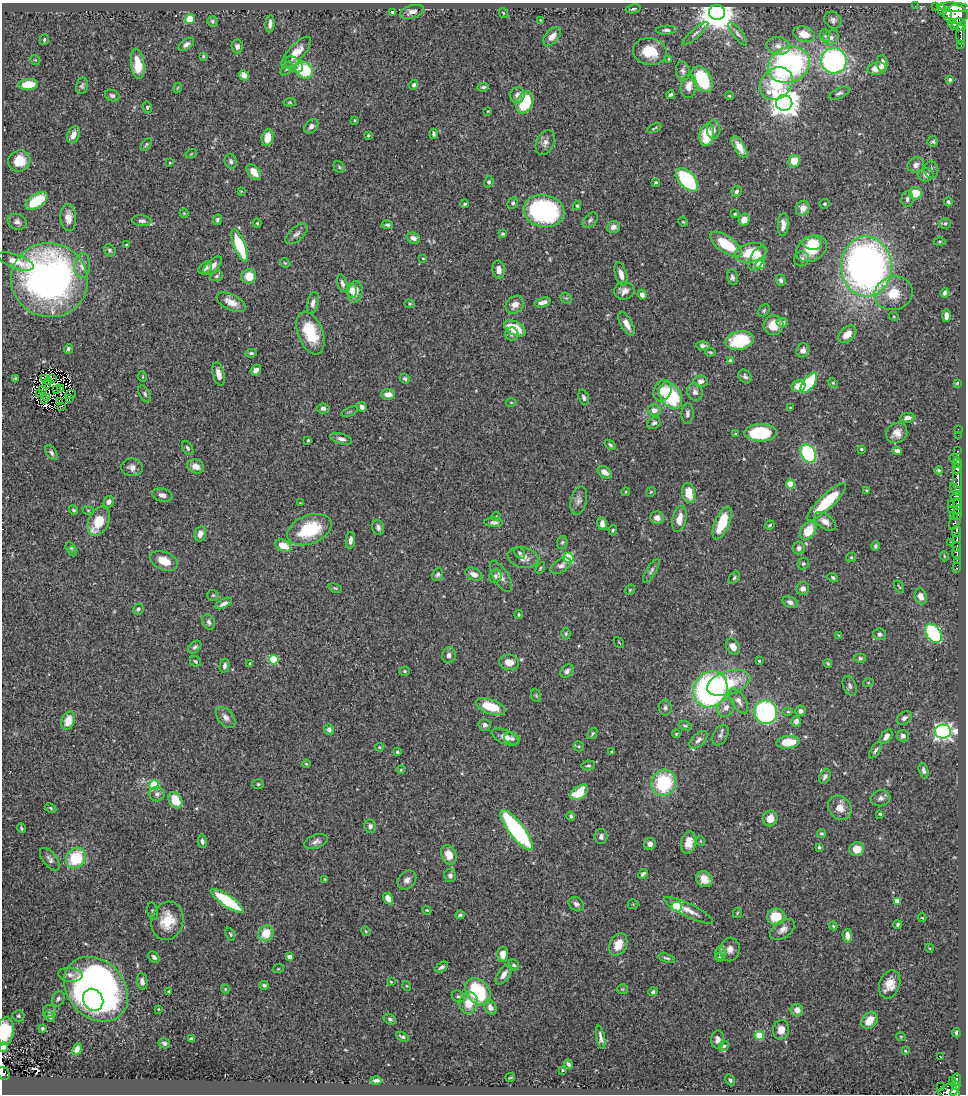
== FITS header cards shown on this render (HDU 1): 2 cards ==
NAXIS1  =                  964
NAXIS2  =                 1092

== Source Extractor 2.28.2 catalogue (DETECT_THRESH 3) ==
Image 964 x 1092 px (HDU 1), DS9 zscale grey, 1 PNG px = 1 image px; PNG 968 x 1096 px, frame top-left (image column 1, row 1092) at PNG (2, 3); each listed source drawn as its Kron ellipse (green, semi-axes under 4 px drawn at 4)
Background 0.687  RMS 0.026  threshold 0.0773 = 3 sigma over >= 5 px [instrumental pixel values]
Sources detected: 492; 5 with non-positive FLUX_AUTO (blend fragments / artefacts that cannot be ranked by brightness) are neither listed nor drawn; the other 487 listed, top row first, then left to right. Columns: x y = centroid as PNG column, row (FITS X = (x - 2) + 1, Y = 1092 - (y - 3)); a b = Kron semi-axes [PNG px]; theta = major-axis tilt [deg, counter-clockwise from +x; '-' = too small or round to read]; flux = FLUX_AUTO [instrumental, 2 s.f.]
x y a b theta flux
915 6 2 2 - 6
936 7 4 2 - 27
953 7 17 4 -4 1700
633 9 8 4 12 3.5
942 10 5 4 - 24
393 12 4 3 - 2.9
412 12 12 6 15 11
717 12 8 7 - 4400
503 13 5 3 - 1.7
948 13 5 3 - 390
956 14 12 9 -2 2300
190 19 5 5 - 33
540 20 4 2 - 1.1
833 20 9 8 - 6.5
212 21 5 5 - 3.7
270 24 8 4 86 7.7
953 24 5 3 - 290
959 24 7 6 - 980
666 30 10 4 1 5.2
695 33 16 4 41 6.5
738 34 14 4 -52 5.6
804 34 11 7 -17 22
961 35 10 3 -90 320
552 36 11 6 48 14
825 36 6 5 - 3.3
831 38 8 6 32 7.9
44 40 6 4 75 2.6
186 44 9 5 36 5.4
961 45 3 2 - 48
237 46 7 5 -84 6.4
778 46 12 9 -10 12
650 51 17 13 -11 46
296 53 20 8 48 27
203 56 4 4 - 2
669 59 4 3 - 1.9
35 60 5 4 - 2
834 61 13 12 - 370
882 63 8 5 -87 12
138 64 15 6 -83 32
294 64 10 6 -36 7.1
789 65 21 17 25 380
287 69 8 4 53 3.2
877 69 9 6 12 20
304 70 9 8 - 75
683 71 10 6 -78 6.1
244 75 5 4 - 11
702 79 14 9 -59 100
950 80 4 4 - 5.6
28 84 10 5 5 37
776 84 18 14 44 92
414 85 5 4 - 4.6
82 86 8 5 77 4.1
689 86 12 8 80 16
483 87 6 3 7 3.2
177 88 5 3 - 1.4
839 93 11 5 25 4.8
517 95 8 7 - 9.4
670 95 4 3 - 3.6
112 96 7 5 -23 4.5
729 96 4 3 - 1.8
290 102 6 4 6 2
525 102 11 8 68 92
784 103 8 8 - 2400
147 107 6 4 -79 2.4
488 111 4 3 - 1.2
354 120 3 2 - 1.7
311 126 8 6 48 6.8
654 128 7 2 26 2.3
714 130 9 6 -90 7.1
434 134 5 4 - 3.5
73 135 9 6 66 13
368 135 3 3 - 2.2
707 135 11 7 81 55
268 138 8 5 78 26
933 142 5 5 - 3.4
545 143 13 9 63 9.8
146 144 7 4 53 2.6
739 147 12 5 -59 15
191 154 6 3 19 1.6
19 161 11 10 - 36
231 161 7 6 - 4.4
794 161 6 6 - 25
170 163 3 2 - 1.4
916 165 8 7 - 7.9
339 167 6 5 - 3.1
931 170 8 7 - 4.6
254 172 9 5 -49 18
926 175 7 7 - 9.2
687 180 14 8 -48 160
489 182 6 4 74 3.1
656 182 4 3 - 2.6
241 191 3 3 - 1.3
737 191 5 5 - 5.7
915 193 6 6 - 34
907 199 7 6 - 5
36 201 12 6 33 71
948 202 4 3 - 3.8
513 203 6 5 - 4
465 204 4 3 - 2.8
825 204 5 4 - 2.6
577 206 4 3 - 2.4
803 208 7 6 - 12
544 211 20 16 -10 280
184 213 4 4 - 1.6
735 214 3 3 - 1.8
68 217 13 8 -87 16
217 220 5 4 - 3.8
590 220 9 6 45 4.9
744 220 6 5 - 18
142 221 10 5 -7 6.3
17 222 10 7 -23 7.3
683 222 5 4 - 1.7
257 223 4 4 - 2.2
945 224 6 5 - 3.6
387 225 6 4 -5 3.6
783 225 11 5 87 11
613 227 7 6 - 9.5
297 234 13 7 41 7.1
503 234 3 3 - 2.6
413 238 7 5 -22 8.6
939 241 6 3 0 2
812 243 9 7 -4 41
726 244 18 8 -35 71
127 245 3 3 - 2.1
240 246 17 5 -68 94
812 249 16 12 31 45
110 250 6 5 - 3.3
751 253 16 9 13 49
423 258 3 3 - 1.6
757 258 13 7 61 23
802 259 7 7 - 5.8
16 261 19 7 -20 21
285 263 5 4 - 1.8
760 265 4 4 - 28
82 266 12 7 87 14
213 266 12 6 43 12
866 266 30 25 -87 950
205 268 8 5 39 6.8
499 269 9 6 -81 13
621 274 12 6 -75 13
217 276 6 5 - 3.4
249 276 7 7 - 29
732 277 8 5 -79 4.9
49 280 39 37 -19 730
781 280 6 4 -72 4.4
342 283 9 5 -72 5.6
352 290 7 5 88 11
624 291 10 8 8 11
355 292 11 7 78 22
894 293 19 16 17 42
945 293 5 3 - 5.6
642 295 5 4 - 6.6
566 298 6 5 - 3.1
231 302 15 7 -27 18
543 302 8 4 17 11
313 303 11 5 76 9.1
410 304 5 4 - 2.3
515 305 10 8 44 15
764 311 7 5 51 2.9
946 316 6 4 89 8.2
894 317 5 3 - 1.6
782 322 6 4 5 6.1
626 324 13 5 -62 15
773 325 10 10 - 25
515 328 12 6 -27 49
310 333 22 12 -69 66
512 334 7 6 - 6.2
847 334 10 7 42 21
740 340 14 9 11 85
703 346 7 4 -4 5.1
68 349 5 4 - 3.8
803 350 7 6 - 8.7
710 352 5 3 - 2.3
251 353 6 4 6 2.9
730 361 4 3 - 3.9
256 370 6 5 - 7.8
218 374 12 5 -77 13
745 376 7 6 - 4.8
143 377 5 3 - 1.6
15 378 3 3 - 2.3
405 378 5 4 - 3.5
44 379 3 3 - 0.96
53 379 3 2 - 1
700 381 7 6 - 7.1
49 382 3 2 - 0.65
809 383 12 5 55 100
833 383 5 4 - 1.9
957 383 4 3 - 1.8
47 385 3 2 - 0.7
798 386 7 6 - 21
42 389 3 2 - 1.2
61 389 3 2 - 0.19
57 390 3 2 - 0.89
662 391 11 8 64 19
695 392 9 7 -71 7.9
39 394 3 2 - 0.42
145 394 9 5 -62 3.9
388 394 7 5 1 14
70 395 5 2 - 3.4
671 395 14 10 -59 110
47 397 3 2 - 2.3
584 397 8 5 -72 4.7
70 398 4 2 - 0.22
44 399 3 2 - 0.36
59 401 3 2 - 1.4
511 403 5 3 - 1.5
62 406 3 2 - 1.5
362 407 5 4 - 6.2
323 408 6 5 - 5.4
790 408 3 2 - 1.9
654 410 6 6 - 12
350 412 9 3 21 2.3
687 414 10 6 87 5.3
907 418 7 5 8 8.5
654 423 7 5 30 4.6
958 429 2 2 - 8.4
761 433 16 8 1 98
897 433 11 9 36 14
735 434 3 3 - 1.6
958 435 2 2 - 5.7
341 439 11 5 -17 7.3
308 440 3 3 - 2.2
610 445 6 4 -39 3.6
188 448 7 5 -58 3.7
861 449 3 3 - 2.1
897 451 5 4 - 6.5
958 451 3 2 - 18
51 453 8 5 -53 4.7
808 453 10 7 -58 150
954 458 4 3 - 35
958 462 5 3 - 280
196 466 8 6 -20 15
132 467 11 9 -8 9.5
957 467 7 4 83 720
939 470 4 4 - 2.8
605 472 8 5 -34 12
958 478 15 4 -88 790
790 484 4 4 - 47
956 490 7 4 -47 310
867 491 4 2 - 1.7
625 492 4 3 - 1.3
651 492 5 4 - 1.8
689 493 10 6 -82 30
162 495 10 6 -12 8.5
956 496 6 3 18 210
579 500 14 8 78 8.5
109 502 6 5 - 7
826 502 26 7 43 89
300 503 2 2 - 0.97
951 504 2 2 - 11
958 504 6 3 85 170
951 509 3 2 - 86
73 510 5 4 - 2.9
88 510 6 3 -19 2
958 512 7 4 82 180
954 515 3 3 - 36
496 516 4 3 - 1.5
657 518 7 6 - 9.6
679 519 13 7 78 19
99 521 15 10 65 43
825 521 12 7 -36 14
955 521 9 5 62 230
494 522 9 5 -1 5.5
722 523 17 7 67 60
602 524 6 4 -79 7
770 525 5 3 - 2.3
378 528 7 5 -74 5.5
309 530 23 14 21 95
613 530 5 4 - 2.3
808 530 10 7 57 43
956 531 6 4 79 720
200 534 8 6 77 8.8
957 538 5 3 - 150
350 540 8 4 85 8.4
562 542 6 5 - 3.3
951 542 2 2 - 23
283 546 8 6 -24 27
875 546 5 4 - 3.5
957 547 4 3 - 400
71 548 5 5 - 2.8
799 548 6 6 - 5.6
73 551 5 3 - 1.3
520 553 6 5 - 3.1
957 554 6 3 -72 230
944 556 5 3 - 1.5
523 557 15 10 -13 14
851 557 5 4 - 2.3
568 558 5 5 - 120
957 560 2 2 - 38
164 561 15 9 -23 29
803 564 6 5 - 3
561 566 11 6 31 8.2
540 568 6 4 59 2.3
957 568 5 3 - 53
651 571 13 5 58 5.3
438 574 7 5 68 4.3
474 574 9 6 -25 12
495 576 7 6 - 4.7
501 577 17 7 -58 11
734 577 7 4 53 3.1
833 578 5 4 - 3
899 587 6 2 -56 1.7
335 588 7 3 -19 2.4
803 589 6 6 - 8.7
630 590 6 4 46 2
213 595 6 5 - 2.8
921 596 8 6 -74 12
790 602 8 5 -23 6.6
224 603 9 4 28 7.4
138 609 6 5 - 4.5
519 614 4 3 - 1.9
209 622 8 5 -65 5.1
933 633 10 7 -53 170
566 634 6 4 88 2.8
880 634 6 6 - 5.3
838 635 3 2 - 1
619 642 6 2 -45 1.3
195 647 7 5 43 4.5
733 647 9 6 -59 13
449 655 8 7 - 7.4
860 658 6 4 0 3.2
274 660 5 4 - 84
195 661 6 5 - 3
759 661 3 2 - 2
509 662 10 7 -9 17
250 664 3 3 - 2.2
828 664 5 4 - 2.5
224 666 7 5 77 5.6
404 671 5 4 - 2.6
567 671 8 5 45 5.5
729 683 22 11 17 62
868 683 5 3 - 1.5
850 686 10 6 -70 5.6
710 689 18 16 59 470
536 696 6 5 - 2.4
739 701 14 7 -57 12
491 707 15 7 -20 51
665 707 8 6 89 5
726 707 10 8 56 9.7
801 711 5 5 - 6.2
766 712 12 11 - 260
788 712 5 3 - 2.1
226 717 12 7 -50 10
904 718 8 6 32 6.3
68 721 9 6 71 27
796 721 5 5 - 9.6
485 725 6 6 - 5.7
685 726 6 4 -20 2.4
329 730 5 5 - 6.8
943 732 8 7 - 630
592 733 6 4 51 2.6
676 734 4 4 - 1.8
720 735 11 7 61 6.7
903 736 6 6 - 7.5
505 737 14 7 -23 13
886 737 8 5 54 10
512 739 8 6 -17 4.5
699 740 11 6 42 7.8
788 742 12 6 6 47
579 746 5 5 - 2.6
380 747 4 3 - 2.1
876 750 9 4 56 4.5
397 752 4 3 - 2.9
612 752 3 3 - 2.8
306 764 4 3 - 1.9
588 766 7 5 8 3.3
401 770 4 3 - 1.7
923 770 8 4 -75 5
825 776 8 5 63 5.7
664 783 13 12 - 110
258 784 6 5 - 2.5
154 785 5 5 - 82
579 792 10 6 35 63
157 794 7 7 - 7
881 798 10 8 16 6.9
175 800 9 6 -59 38
51 808 6 4 -28 2.3
840 808 13 11 -52 19
880 814 3 3 - 2.4
571 816 5 3 - 3.4
770 818 8 7 - 19
370 826 6 6 - 6.6
21 828 5 3 - 2.8
517 830 24 7 -52 260
821 833 4 4 - 2.6
601 836 7 6 - 6.1
202 841 7 4 -83 4.6
316 841 12 6 20 7.4
701 841 4 3 - 1.3
688 843 11 7 76 20
650 844 6 6 - 8.7
819 847 4 4 - 2.7
857 849 7 7 - 23
449 855 10 7 -69 21
76 858 11 9 52 77
50 859 13 7 -52 7.4
643 874 5 3 - 4.1
450 875 6 6 - 5
325 879 3 3 - 1.4
704 879 8 7 - 16
407 880 10 8 45 8.9
388 899 6 4 -57 17
227 901 19 5 -34 120
897 901 4 4 - 25
576 904 8 6 -32 5.8
633 904 5 5 - 1.9
677 907 5 5 - 100
427 910 4 3 - 1.7
689 910 27 6 -26 18
153 911 9 5 -80 3.3
737 913 5 4 - 2
460 915 4 3 - 2.7
776 917 9 8 - 49
922 918 4 3 - 1.3
167 921 19 16 75 45
898 925 4 3 - 3.1
833 926 4 3 - 1.7
783 929 14 8 34 11
366 931 5 4 - 2
266 933 8 7 - 35
230 934 7 4 -67 2.4
847 936 7 5 -85 10
618 944 11 8 63 25
929 948 4 3 - 1.5
730 949 12 9 80 12
720 953 6 5 - 4
503 954 7 5 84 17
154 957 6 4 -45 5.7
290 957 4 4 - 11
720 957 4 3 - 2.6
667 958 8 3 -15 3.4
514 965 6 5 - 3.6
441 967 7 4 30 4.4
278 969 6 3 18 1.9
504 974 11 6 56 12
70 975 12 7 -6 8.8
142 981 8 5 -80 8.2
391 982 3 3 - 1.8
890 984 14 10 69 22
264 985 4 4 - 4
407 986 5 3 - 1.4
96 989 36 28 -46 950
225 989 4 3 - 1.6
622 989 6 5 - 2.4
169 991 3 3 - 2.1
478 992 15 11 -51 110
653 992 5 4 - 3.7
458 997 7 5 -34 3.9
58 999 8 6 70 4.4
93 1000 11 9 -58 120
469 1003 11 9 74 31
490 1007 7 5 -61 9.2
158 1009 3 2 - 1.5
797 1010 6 6 - 12
50 1011 6 6 - 4.3
18 1016 6 5 - 2.8
50 1016 6 5 - 3.2
390 1019 6 5 - 4
869 1020 9 7 48 24
42 1028 3 3 - 3.1
781 1030 9 8 - 14
5 1031 14 8 84 60
956 1033 4 3 - 2.9
759 1035 4 4 - 52
403 1037 6 3 -23 3.8
601 1037 12 3 -79 6.2
901 1037 5 4 - 1.8
191 1039 4 3 - 3.3
718 1040 9 6 88 8.1
164 1043 6 5 - 3.9
724 1046 5 4 - 3.4
4 1047 4 4 - 7.3
77 1049 6 4 62 8.4
905 1051 4 3 - 1.6
940 1056 3 2 - 0.96
568 1064 5 4 - 4
562 1070 3 3 - 2
4 1074 7 5 -52 170
510 1077 5 2 - 1.6
376 1080 6 3 0 5.2
730 1080 6 4 -55 3.5
952 1080 2 2 - 9.6
957 1080 6 3 -84 160
940 1086 2 2 - 8.3
956 1086 4 3 - 120
948 1091 9 6 12 490
955 1093 5 3 - 220
At the frame edge (FLAGS 8, measured only in part): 4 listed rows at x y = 5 1031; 4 1047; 4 1074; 955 1093
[5 non-positive-flux detections neither listed nor drawn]